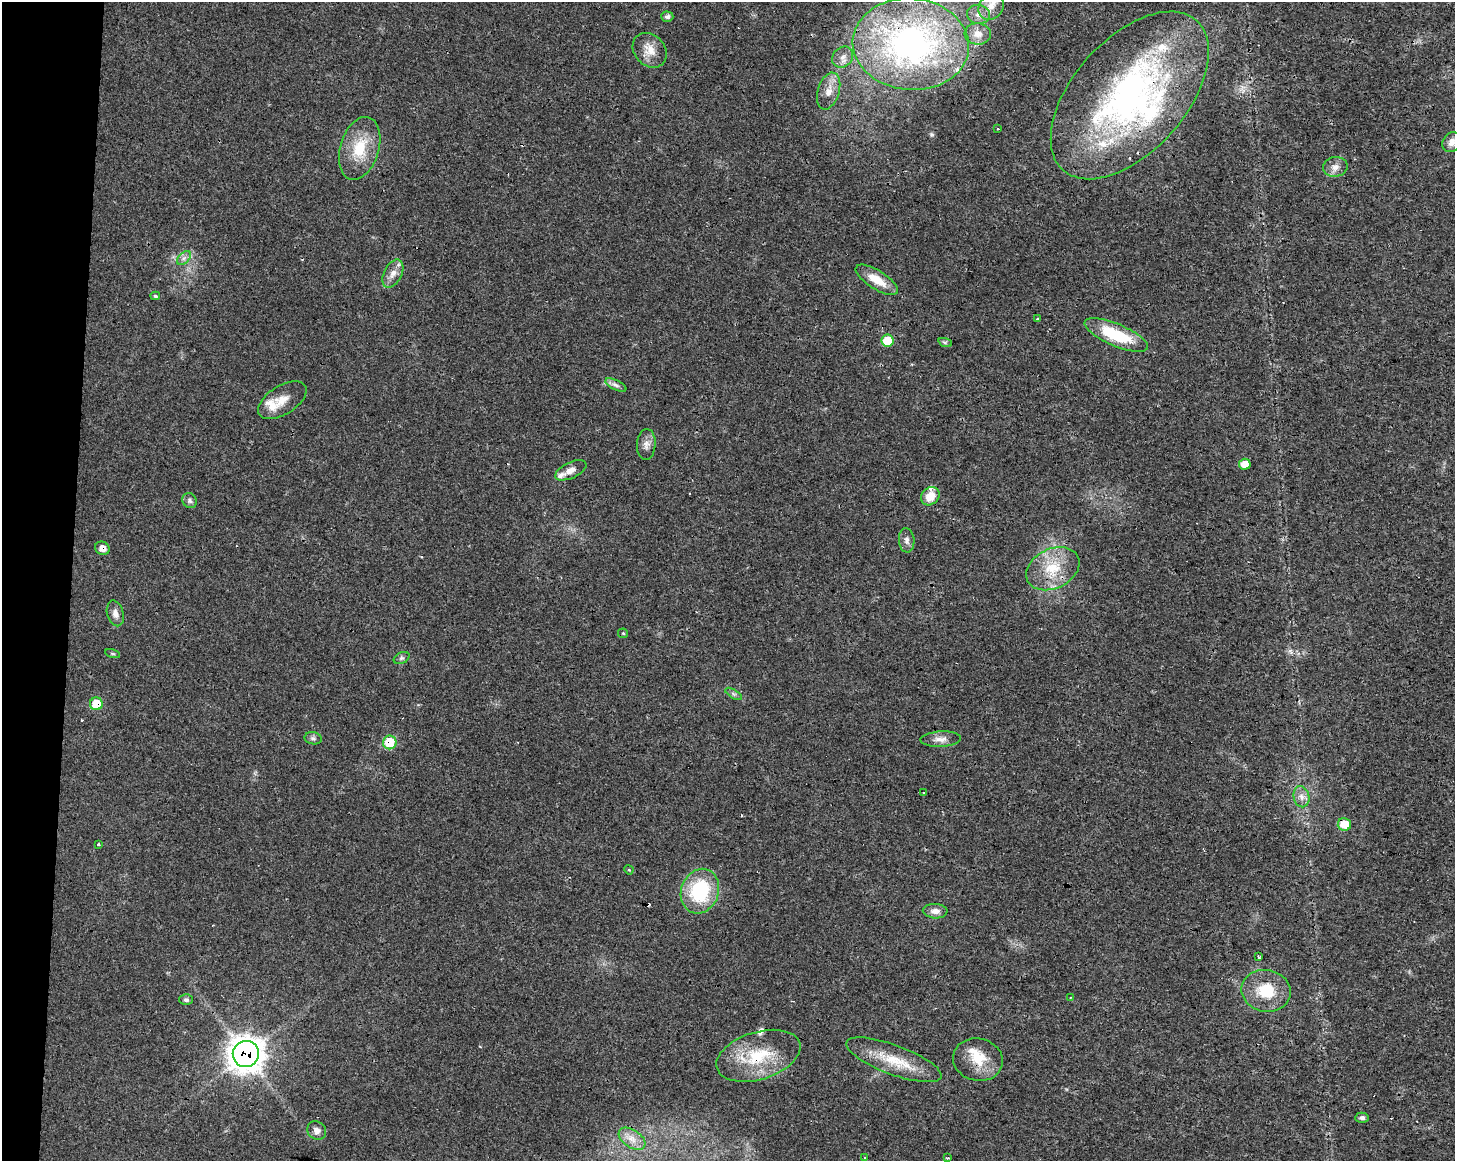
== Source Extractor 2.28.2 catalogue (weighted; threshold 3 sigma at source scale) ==
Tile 7 of 3 x 4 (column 1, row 3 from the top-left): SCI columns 282-1734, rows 1159-2317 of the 4865 x 4639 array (HDU 1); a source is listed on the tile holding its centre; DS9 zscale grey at full resolution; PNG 1457 x 1163 px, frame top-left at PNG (2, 2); each listed source drawn as its Kron ellipse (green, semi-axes under 4 px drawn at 4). Shown black and unused: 5% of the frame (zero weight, under 3 of 4 exposures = <1% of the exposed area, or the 3 px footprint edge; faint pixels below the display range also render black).
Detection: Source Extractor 2.28.2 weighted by HDU 2 'WHT'; one run over the whole footprint, this tile lists its part. Background 0.0168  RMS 0.0031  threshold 0.0137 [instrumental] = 3 sigma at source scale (4.5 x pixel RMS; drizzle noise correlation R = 1.50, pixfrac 1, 0.0396/0.0396 arcsec/px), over >= 5 px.
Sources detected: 77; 8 cosmic-ray / hot-pixel residue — neither listed nor drawn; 9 inside a brighter listed object's ellipse — not listed separately; the other 60 listed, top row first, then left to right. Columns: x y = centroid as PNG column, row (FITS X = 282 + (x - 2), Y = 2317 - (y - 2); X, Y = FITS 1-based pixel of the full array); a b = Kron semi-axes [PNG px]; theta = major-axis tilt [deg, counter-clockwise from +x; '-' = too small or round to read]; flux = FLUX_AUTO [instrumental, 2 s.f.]
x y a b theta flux
991 7 14 11 54 3.7
978 14 11 9 -11 2.2
667 17 6 5 - 0.92
978 34 13 10 -4 3.1
911 44 58 46 -5 100
650 50 19 15 -47 4.2
843 57 11 9 45 2.1
829 91 19 10 72 3.5
1130 95 100 56 48 110
998 129 3 3 - 1.5
1452 142 11 9 52 2.1
360 148 32 19 73 11
1335 167 12 10 10 2.1
184 258 8 5 45 0.96
393 274 15 9 62 2.4
877 280 24 9 -32 5.7
155 296 5 4 - 0.45
1037 318 3 3 - 0.47
1116 335 34 11 -23 15
888 341 6 6 - 8.5
945 342 7 4 -19 0.57
616 385 11 5 -26 1.1
282 400 27 14 33 4.6
646 444 15 9 87 2.1
1245 464 6 5 - 3.8
571 470 17 8 25 2.4
930 496 10 8 42 4.5
189 501 8 7 - 0.91
907 540 12 7 -85 1.4
102 548 7 6 - 1.8
1053 569 28 19 26 11
115 613 13 8 -75 1.7
623 633 5 5 - 0.38
113 654 8 3 -19 0.41
402 658 8 5 25 0.68
733 694 9 4 -31 0.75
96 704 6 6 - 7.2
313 738 8 6 -8 0.74
941 739 20 7 3 2.3
390 742 7 6 - 11
924 792 3 3 - 1
1301 797 10 8 -77 1.9
1344 824 7 6 - 5.9
99 844 3 3 - 0.59
629 870 5 4 - 0.28
700 891 23 18 69 22
935 911 12 7 -3 1.8
1258 957 3 2 - 0.58
1266 991 25 21 -11 10
1071 997 3 3 - 0.34
186 1000 6 5 - 0.82
246 1054 13 13 - 470
758 1056 43 23 17 16
894 1060 50 14 -20 11
978 1060 25 21 -12 7.9
1362 1118 6 5 - 0.87
317 1130 10 8 -43 1.6
632 1139 15 9 -34 2.7
865 1158 3 3 - 0.6
948 1158 4 3 - 0.35
Overlapping masked pixels (flux is a lower limit): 9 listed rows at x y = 911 44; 1130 95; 102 548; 96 704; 390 742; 1344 824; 246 1054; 758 1056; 978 1060
Isophote crosses this tile's border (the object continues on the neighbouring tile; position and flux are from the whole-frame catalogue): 1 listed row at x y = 1452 142